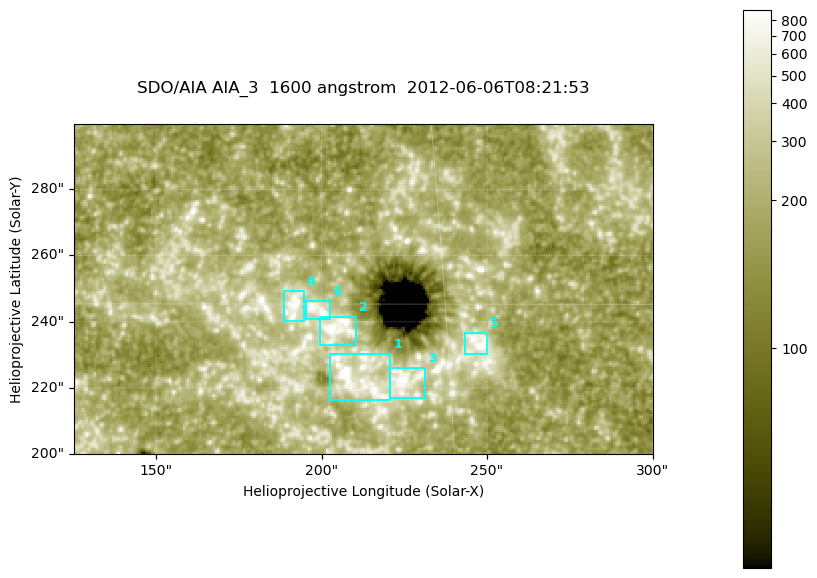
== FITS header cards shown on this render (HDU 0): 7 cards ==
TELESCOP= 'SDO/AIA '
INSTRUME= 'AIA_3   '
WAVELNTH=                 1600
WAVEUNIT= 'angstrom'
DATE-OBS= '2012-06-06T08:21:53.12'
CTYPE1  = 'HPLN-TAN'
CTYPE2  = 'HPLT-TAN'

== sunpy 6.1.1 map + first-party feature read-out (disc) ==
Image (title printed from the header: SDO/AIA AIA_3  1600 angstrom  2012-06-06T08:21:53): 287 x 164 px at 0.609 arcsec/px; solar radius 946 arcsec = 1552 px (partial field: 0.6% of the solar disc is inside the frame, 100% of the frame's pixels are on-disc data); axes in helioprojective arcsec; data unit not stated in the header (colour bar unlabelled)
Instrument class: DISC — disc imager (sunpy class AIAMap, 1600 A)
Bright regions (active regions / flare kernels): reference = the on-disc median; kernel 3 px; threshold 5 sigma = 343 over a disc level ~187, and >= 1.15x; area >= 47 px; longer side >= 3 px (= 1.8 arcsec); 6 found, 6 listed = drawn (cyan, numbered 1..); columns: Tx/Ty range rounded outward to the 2 arcsec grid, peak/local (2 s.f.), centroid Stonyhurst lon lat
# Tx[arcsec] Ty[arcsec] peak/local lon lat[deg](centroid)
1 202..222 216..232 7.3 +13 +14
2 198..212 232..242 5.9 +13 +15
3 220..232 216..226 5.1 +14 +14
4 188..196 240..250 4.6 +12 +15
5 242..250 230..238 4.8 +16 +14
6 194..204 240..246 5.8 +13 +15